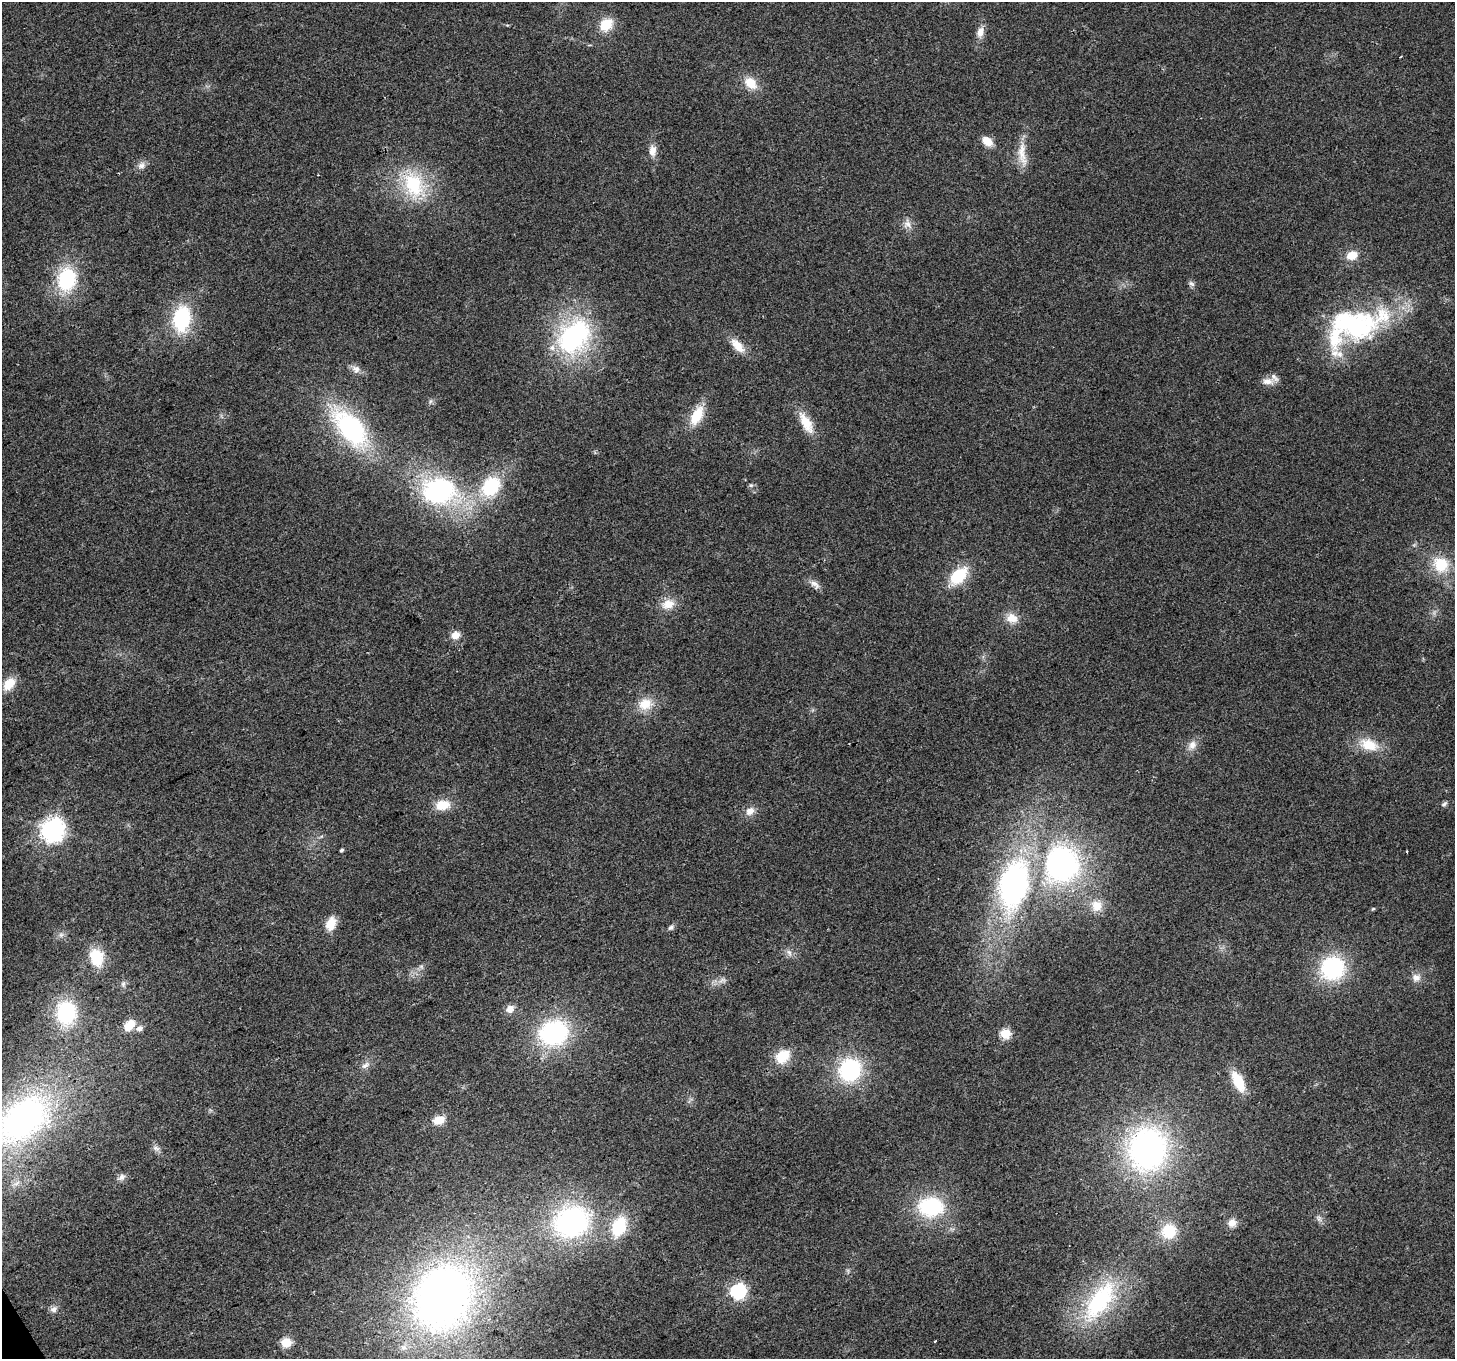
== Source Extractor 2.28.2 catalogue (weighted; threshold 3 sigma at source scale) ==
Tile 7 of 4 x 4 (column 3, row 2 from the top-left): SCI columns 2906-4358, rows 2824-4180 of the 5813 x 5705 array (HDU 1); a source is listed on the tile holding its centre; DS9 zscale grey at full resolution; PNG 1457 x 1361 px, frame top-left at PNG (2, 2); no overlay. Shown black and unused: <1% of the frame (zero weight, under 2 of 3 exposures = <1% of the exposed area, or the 3 px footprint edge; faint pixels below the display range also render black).
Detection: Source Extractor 2.28.2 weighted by HDU 2 'WHT'; one run over the whole footprint, this tile lists its part. Background 0.035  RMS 0.0064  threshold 0.0286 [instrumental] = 3 sigma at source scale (4.5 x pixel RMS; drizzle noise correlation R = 1.50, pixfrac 1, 0.0396/0.0396 arcsec/px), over >= 5 px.
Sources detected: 88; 2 inside a brighter object's white glare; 2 cosmic-ray / hot-pixel residue — not listed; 3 inside a brighter listed object's ellipse — not listed separately; the other 81 listed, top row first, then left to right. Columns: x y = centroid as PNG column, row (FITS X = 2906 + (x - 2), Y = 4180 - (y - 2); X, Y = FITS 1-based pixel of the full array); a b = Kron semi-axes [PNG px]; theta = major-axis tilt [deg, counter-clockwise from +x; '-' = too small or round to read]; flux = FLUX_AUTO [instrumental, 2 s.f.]
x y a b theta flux
606 25 16 13 43 14
980 32 14 9 77 5.3
751 83 16 12 -43 11
987 141 14 9 -39 7.1
652 151 15 9 90 5.4
1022 154 38 11 -84 11
141 165 12 9 41 3.5
413 185 35 24 -66 44
907 224 13 10 -59 4.5
1352 255 10 8 12 11
67 279 22 17 79 49
1191 284 10 5 -40 1.8
182 319 24 15 83 50
1355 327 81 37 19 110
574 336 41 30 51 100
738 345 22 10 -46 9.4
356 369 12 10 -45 3.9
1268 381 18 9 1 5
431 401 6 4 70 1.1
697 415 22 11 63 18
806 423 29 12 -61 13
350 428 42 21 -49 110
751 485 6 5 - 1.3
491 486 24 18 52 38
439 490 36 27 -7 100
1441 565 21 18 -31 20
958 576 20 12 45 27
815 584 17 8 -35 3.9
668 604 18 12 19 9.2
1012 618 15 12 -20 8
456 635 10 9 - 5.5
9 684 16 11 48 11
645 704 19 16 12 12
1192 745 14 10 57 5.3
1369 745 24 15 -18 16
1444 804 9 5 31 1.5
443 805 18 12 8 12
750 811 13 10 39 5.3
54 829 8 7 - 490
342 850 4 3 - 1
1407 851 3 2 - 0.66
1061 864 42 40 79 150
1014 885 52 30 78 160
1097 906 15 14 - 9.5
1373 909 5 4 - 0.83
331 923 16 11 67 9.7
671 927 9 6 39 1.8
61 935 7 6 - 1.9
789 953 11 5 -65 2.4
96 957 17 13 -75 24
421 966 7 4 -19 1.1
1332 968 24 22 33 64
1416 978 13 11 -12 4.6
722 980 11 6 17 3.1
123 984 8 6 -90 1.9
510 1009 11 9 34 4.8
66 1013 25 21 89 49
129 1025 14 9 49 9.7
140 1028 9 7 23 2.9
554 1033 25 21 20 92
1005 1034 5 5 - 42
783 1056 18 13 41 15
365 1065 14 7 37 3.2
850 1070 25 22 53 56
1238 1081 20 10 -64 21
23 1119 82 51 41 210
439 1120 12 9 10 8.9
156 1148 10 6 -31 2.4
1148 1149 41 35 75 190
122 1177 11 8 40 3
931 1207 24 18 1 52
1319 1218 9 6 -63 2.2
572 1222 40 33 22 120
1232 1223 11 10 - 5.1
619 1226 23 15 68 28
1168 1231 16 16 - 20
738 1291 7 6 - 170
442 1297 78 64 64 310
1099 1301 54 23 55 77
54 1309 10 8 29 2.9
286 1342 5 5 - 35
Isophote crosses this tile's border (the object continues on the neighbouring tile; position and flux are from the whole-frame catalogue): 1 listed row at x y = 23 1119